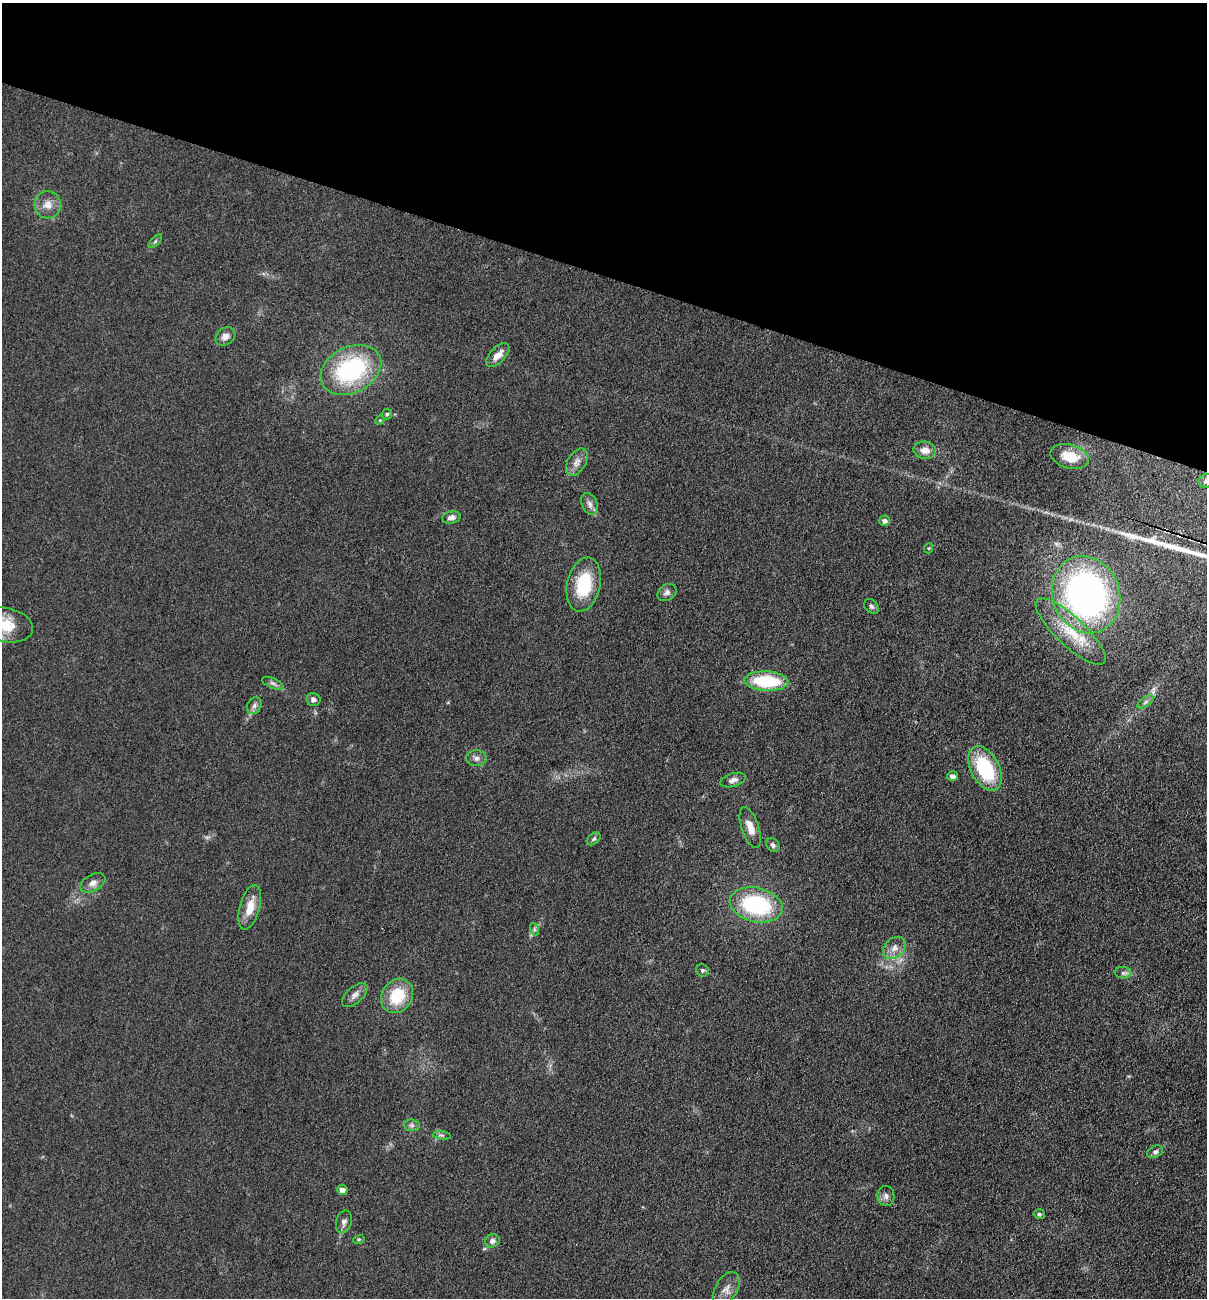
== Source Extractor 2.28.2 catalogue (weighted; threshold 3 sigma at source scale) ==
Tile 2 of 4 x 4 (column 2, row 1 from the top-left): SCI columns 1387-2591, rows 3889-5184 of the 5254 x 5200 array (HDU 1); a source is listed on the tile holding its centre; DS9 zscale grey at full resolution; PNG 1209 x 1300 px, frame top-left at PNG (2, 3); each listed source drawn as its Kron ellipse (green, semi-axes under 4 px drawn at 4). Shown black and unused: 21% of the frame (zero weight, under 3 of 5 exposures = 3% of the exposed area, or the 3 px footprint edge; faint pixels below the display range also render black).
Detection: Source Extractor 2.28.2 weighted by HDU 2 'WHT'; one run over the whole footprint, this tile lists its part. Background 0.119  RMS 0.008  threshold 0.0358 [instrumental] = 3 sigma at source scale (4.5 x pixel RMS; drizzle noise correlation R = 1.50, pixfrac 1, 0.05/0.05 arcsec/px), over >= 5 px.
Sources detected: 52; all 52 listed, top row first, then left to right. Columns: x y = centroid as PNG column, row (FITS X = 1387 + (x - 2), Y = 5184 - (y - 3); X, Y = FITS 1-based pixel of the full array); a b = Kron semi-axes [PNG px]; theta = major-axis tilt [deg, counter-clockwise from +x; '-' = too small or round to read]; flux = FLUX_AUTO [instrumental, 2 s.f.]
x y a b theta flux
48 205 14 13 - 8
155 241 8 3 45 1.3
225 336 10 8 35 5.1
498 355 15 7 46 7
351 370 32 23 27 91
387 414 5 5 - 1.3
380 420 5 3 - 0.77
925 450 11 9 -9 7.1
1070 456 19 12 -15 21
577 462 15 9 60 5.7
1206 481 8 6 33 2.6
590 504 11 7 -65 3.6
451 517 9 6 10 3.8
885 521 5 5 - 3
929 548 5 3 - 0.74
584 585 27 16 77 36
667 593 10 7 36 2.9
1086 595 39 33 -69 290
871 606 8 6 -46 2.1
6 625 27 17 -11 21
1071 631 46 14 -43 32
766 681 22 10 -3 48
273 683 11 5 -23 2.4
313 699 7 6 - 2.7
1145 702 9 4 36 2
254 706 9 7 59 2.8
476 758 10 8 0 3.6
985 768 24 14 -62 53
953 776 5 4 - 3.2
733 780 13 6 16 3.6
750 828 21 8 -71 8.8
594 839 8 5 40 1.6
773 845 7 6 - 2.2
93 883 14 8 30 4.9
756 905 27 17 -13 77
250 907 23 10 75 13
534 929 7 4 -71 1.4
894 948 13 9 44 6.3
702 970 7 6 - 1.8
1123 973 8 5 -6 2.3
355 995 15 8 43 4.8
397 996 18 15 56 29
412 1125 8 5 -6 2.2
442 1135 9 3 -5 1.4
1155 1152 8 5 27 2.2
342 1190 5 5 - 5.3
886 1196 10 8 -88 3.4
1039 1214 5 5 - 1.5
344 1222 11 7 75 3.7
359 1239 6 3 19 0.94
492 1241 7 6 - 2.7
726 1289 19 11 59 7.2
Isophote crosses this tile's border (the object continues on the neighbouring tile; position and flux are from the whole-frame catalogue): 2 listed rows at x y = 1206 481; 6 625